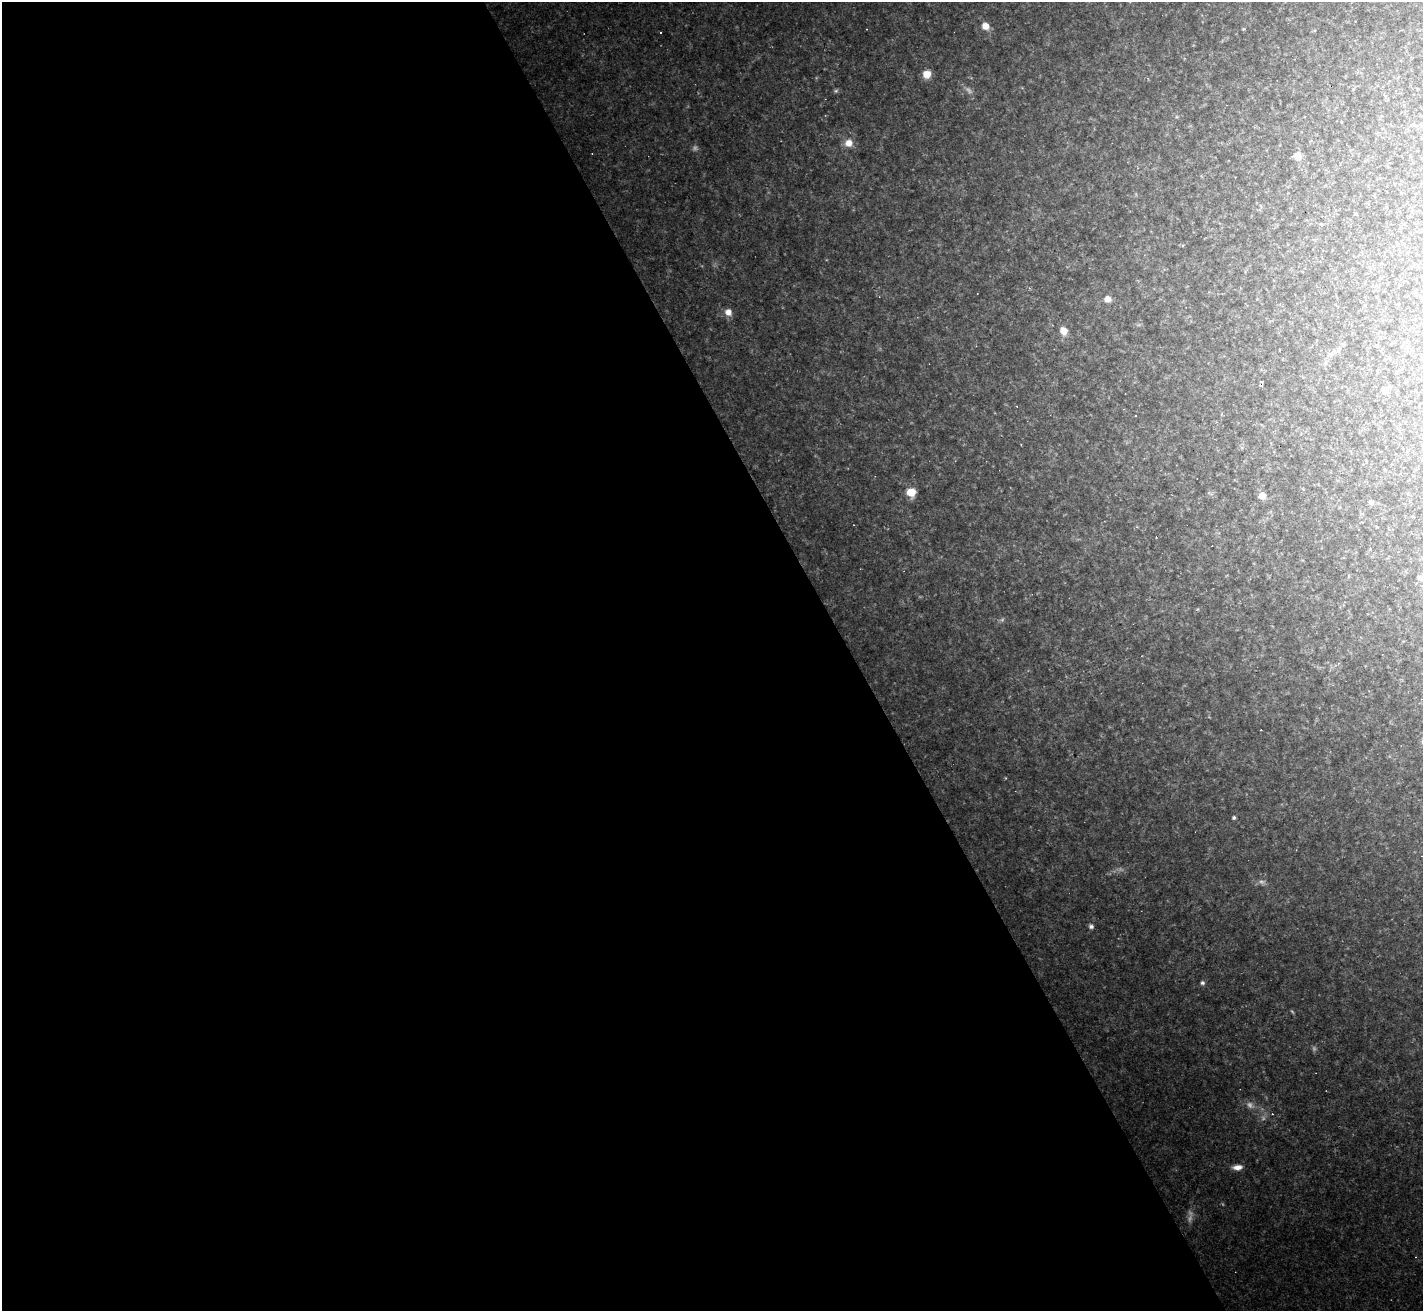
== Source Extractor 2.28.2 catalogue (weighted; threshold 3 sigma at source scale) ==
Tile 9 of 4 x 4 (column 1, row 3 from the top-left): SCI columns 1-1421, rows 1594-2902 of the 5683 x 5672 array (HDU 1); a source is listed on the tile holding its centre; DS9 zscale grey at full resolution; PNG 1425 x 1313 px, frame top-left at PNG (2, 2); no overlay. Shown black and unused: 60% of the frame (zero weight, under 2 of 3 exposures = <1% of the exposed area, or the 3 px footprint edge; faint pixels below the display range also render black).
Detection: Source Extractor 2.28.2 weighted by HDU 2 'WHT'; one run over the whole footprint, this tile lists its part. Background 0.0489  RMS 0.0076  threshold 0.0342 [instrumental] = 3 sigma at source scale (4.5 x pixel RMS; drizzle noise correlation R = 1.50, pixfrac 1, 0.05/0.05 arcsec/px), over >= 5 px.
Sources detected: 50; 13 too faint to see at this stretch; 7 cosmic-ray / hot-pixel residue — not listed; the other 30 listed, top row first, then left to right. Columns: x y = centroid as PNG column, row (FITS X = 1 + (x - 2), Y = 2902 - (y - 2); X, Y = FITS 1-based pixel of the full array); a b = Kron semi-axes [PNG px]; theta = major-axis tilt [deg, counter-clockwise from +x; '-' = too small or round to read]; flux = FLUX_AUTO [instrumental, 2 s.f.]
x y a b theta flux
985 26 9 8 - 8.7
1243 29 5 4 - 0.82
927 74 9 8 - 11
1413 125 8 5 9 1.6
849 143 10 9 - 8.9
1298 156 7 7 - 10
1288 187 4 4 - 0.81
1321 224 5 3 - 0.73
1108 299 7 6 - 7.2
728 312 9 8 - 7.3
1063 331 8 7 - 11
1404 342 6 4 53 2.1
1343 345 6 4 -19 0.96
1330 355 11 7 29 4
1385 390 7 6 - 5.7
1124 409 3 2 - 0.54
1135 416 3 2 - 0.84
911 492 7 7 - 19
1211 494 8 5 -7 1.6
1262 496 5 5 - 12
1371 502 7 7 - 2.3
1348 576 6 4 71 0.94
1420 578 8 6 -13 3.6
1198 609 5 3 - 0.78
1005 778 5 3 - 0.67
1234 818 5 4 - 1.6
1091 926 6 5 - 2.9
1202 983 6 5 - 2.1
1272 1114 4 4 - 0.64
1237 1167 12 6 2 6.5
Isophote crosses this tile's border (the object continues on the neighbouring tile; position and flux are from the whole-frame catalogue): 1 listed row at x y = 1420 578
Unlisted compact peaks at least as high as the median listed source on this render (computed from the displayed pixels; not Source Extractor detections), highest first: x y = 1177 117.